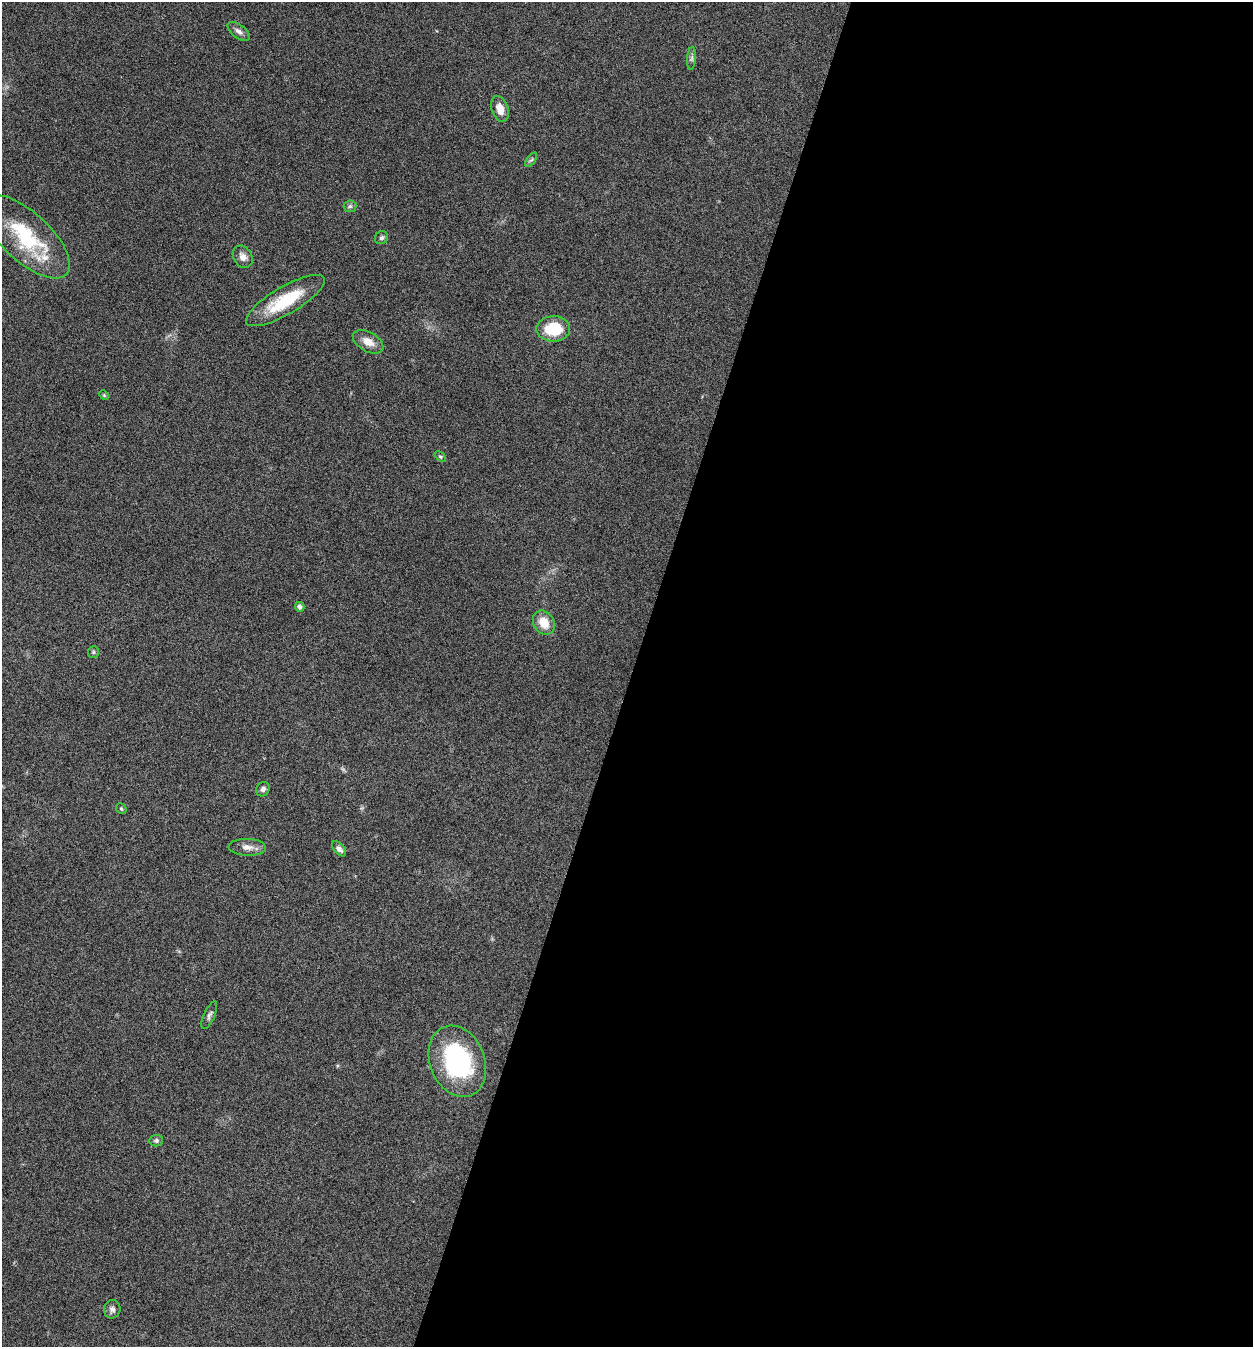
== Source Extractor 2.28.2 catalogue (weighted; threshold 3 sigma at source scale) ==
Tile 12 of 4 x 4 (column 4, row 3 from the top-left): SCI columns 4019-5269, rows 1349-2693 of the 5405 x 5390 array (HDU 1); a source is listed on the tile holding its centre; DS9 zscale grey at full resolution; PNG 1255 x 1349 px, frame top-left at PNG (2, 2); each listed source drawn as its Kron ellipse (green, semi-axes under 4 px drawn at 4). Shown black and unused: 50% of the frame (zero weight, under 5 of 9 exposures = <1% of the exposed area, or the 3 px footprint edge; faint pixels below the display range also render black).
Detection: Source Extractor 2.28.2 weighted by HDU 2 'WHT'; one run over the whole footprint, this tile lists its part. Background 0.261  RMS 0.0066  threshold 0.0271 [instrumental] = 3 sigma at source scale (4.09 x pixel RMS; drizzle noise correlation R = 1.36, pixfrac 0.8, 0.05/0.05 arcsec/px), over >= 5 px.
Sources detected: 25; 1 inside a brighter listed object's ellipse — not listed separately; the other 24 listed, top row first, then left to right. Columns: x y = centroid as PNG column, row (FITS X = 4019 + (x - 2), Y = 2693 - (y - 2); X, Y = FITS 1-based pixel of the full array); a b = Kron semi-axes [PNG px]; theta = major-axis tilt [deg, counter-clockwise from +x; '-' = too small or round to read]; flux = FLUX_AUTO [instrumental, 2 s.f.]
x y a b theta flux
239 31 13 6 -37 2.8
692 58 11 4 85 1.6
500 109 13 8 -72 6.5
531 160 8 4 53 1.2
350 206 6 6 - 1.2
26 237 55 24 -43 49
382 238 7 6 - 1.4
243 257 12 9 -58 3.9
285 301 45 14 30 28
553 329 17 12 1 22
368 342 16 9 -30 6.5
104 395 5 4 - 0.62
440 457 6 4 -44 0.9
300 607 5 4 - 2.1
544 623 13 10 -57 10
93 652 6 5 - 0.95
263 789 7 6 - 1.8
121 809 6 4 -47 0.94
247 847 18 8 -2 4.6
339 849 9 5 -49 2.1
209 1015 15 5 66 2
457 1061 37 27 -68 78
156 1141 7 5 9 1.3
112 1309 9 8 - 2.7
Isophote crosses this tile's border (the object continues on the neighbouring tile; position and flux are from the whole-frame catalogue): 1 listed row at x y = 26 237